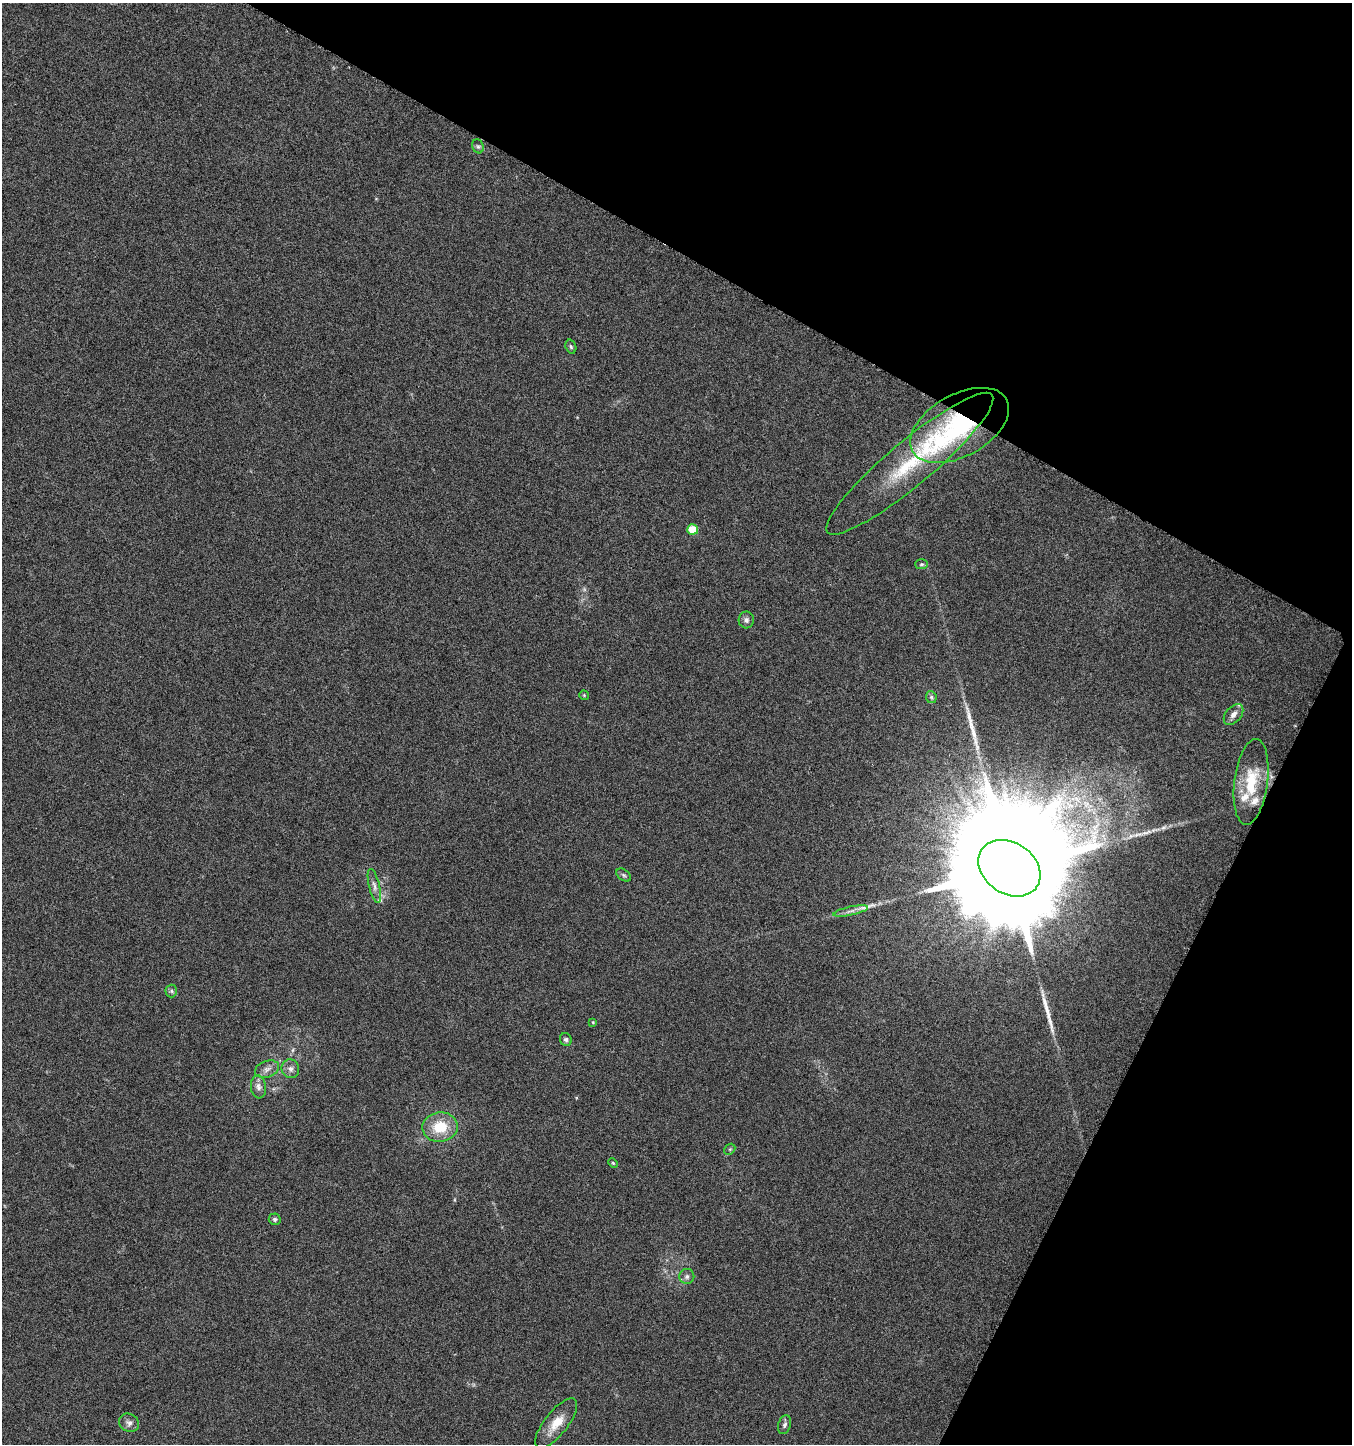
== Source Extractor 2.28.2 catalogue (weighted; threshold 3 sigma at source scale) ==
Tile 8 of 4 x 4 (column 4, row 2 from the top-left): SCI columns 4325-5674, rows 2889-4330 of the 5880 x 5785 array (HDU 1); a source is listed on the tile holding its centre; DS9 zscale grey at full resolution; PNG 1354 x 1446 px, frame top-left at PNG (2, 3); each listed source drawn as its Kron ellipse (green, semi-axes under 4 px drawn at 4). Shown black and unused: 27% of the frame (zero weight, under 3 of 6 exposures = <1% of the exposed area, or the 3 px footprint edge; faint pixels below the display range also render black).
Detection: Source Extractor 2.28.2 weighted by HDU 2 'WHT'; one run over the whole footprint, this tile lists its part. Background 0.0191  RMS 0.0035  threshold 0.0144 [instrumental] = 3 sigma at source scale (4.09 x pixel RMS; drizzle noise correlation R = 1.36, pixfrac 0.8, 0.0396/0.0396 arcsec/px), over >= 5 px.
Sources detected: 37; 3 long thin detections or spike segments (spike, bleed or trail) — neither listed nor drawn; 5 inside a brighter listed object's ellipse — not listed separately; the other 29 listed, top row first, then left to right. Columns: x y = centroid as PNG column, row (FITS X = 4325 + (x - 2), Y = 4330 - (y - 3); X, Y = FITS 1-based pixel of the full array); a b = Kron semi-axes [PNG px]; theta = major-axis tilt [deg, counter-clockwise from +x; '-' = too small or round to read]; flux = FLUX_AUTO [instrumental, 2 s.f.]
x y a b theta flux
478 146 7 5 -67 0.67
571 347 7 5 -73 0.63
960 425 54 31 29 44
910 464 107 22 40 32
693 529 5 5 - 8.4
922 564 6 5 - 0.58
746 620 8 7 - 1.2
584 695 5 5 - 0.39
931 697 6 5 - 0.63
1233 714 12 7 49 1.9
1251 782 43 16 83 14
1009 868 33 25 -34 23000
624 875 8 5 -36 0.71
374 886 17 5 -77 1.8
851 911 18 4 12 1.8
171 991 6 6 - 0.73
593 1022 4 4 - 0.3
566 1040 7 5 -65 0.84
267 1069 12 8 19 1.9
290 1069 9 8 - 1.6
258 1087 11 7 -83 1.7
440 1127 17 15 8 9.5
730 1149 6 4 44 0.54
613 1163 5 3 - 0.37
275 1219 6 6 - 0.76
687 1276 7 7 - 1.1
129 1423 10 8 -32 1.5
556 1423 30 11 52 6.4
785 1425 9 6 72 0.94
Overlapping masked pixels (flux is a lower limit): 1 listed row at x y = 960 425